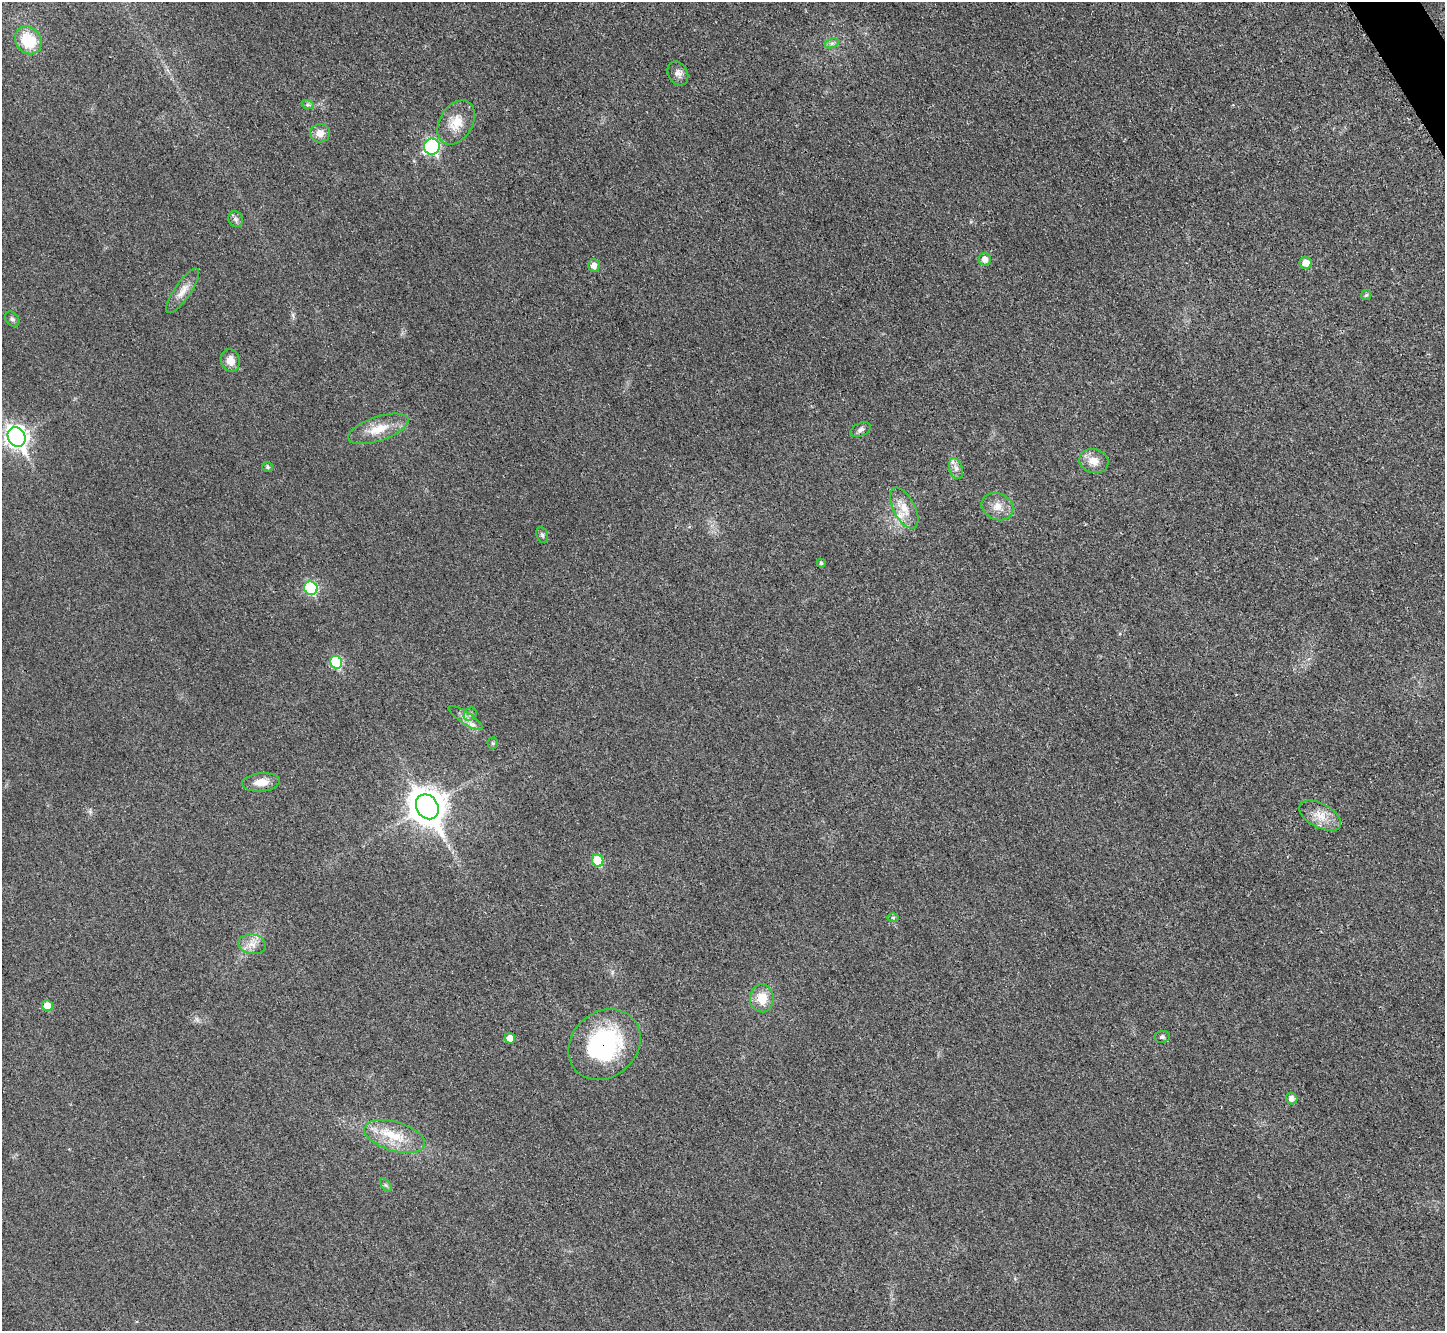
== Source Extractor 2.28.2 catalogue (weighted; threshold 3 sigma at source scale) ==
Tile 10 of 4 x 4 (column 2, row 3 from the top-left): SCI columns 1462-2904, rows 1635-2963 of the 5798 x 5788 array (HDU 1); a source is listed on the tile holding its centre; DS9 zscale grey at full resolution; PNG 1447 x 1333 px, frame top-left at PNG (2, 2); each listed source drawn as its Kron ellipse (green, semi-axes under 4 px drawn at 4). Shown black and unused: <1% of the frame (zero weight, under 3 of 4 exposures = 1% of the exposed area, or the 3 px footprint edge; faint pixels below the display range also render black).
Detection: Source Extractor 2.28.2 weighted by HDU 2 'WHT'; one run over the whole footprint, this tile lists its part. Background 0.0298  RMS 0.0057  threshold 0.0259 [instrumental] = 3 sigma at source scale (4.5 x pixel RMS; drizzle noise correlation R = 1.50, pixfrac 1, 0.05/0.05 arcsec/px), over >= 5 px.
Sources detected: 45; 1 inside a brighter listed object's ellipse — not listed separately; the other 44 listed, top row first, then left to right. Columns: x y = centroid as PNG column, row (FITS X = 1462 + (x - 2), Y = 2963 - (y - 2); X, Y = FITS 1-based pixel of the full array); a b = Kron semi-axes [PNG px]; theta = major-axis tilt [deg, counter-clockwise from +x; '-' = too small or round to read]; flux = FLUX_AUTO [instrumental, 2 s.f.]
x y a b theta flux
28 40 15 12 -50 20
832 43 7 4 19 1.5
678 73 13 9 -60 3.4
308 105 6 4 -17 0.99
456 122 24 16 58 12
320 133 10 9 - 5.2
432 147 8 8 - 85
236 219 8 7 - 1.7
985 259 6 6 - 4.2
1306 263 6 6 - 7.2
594 265 6 6 - 3.8
183 291 26 8 55 6.2
1366 295 5 4 - 0.87
12 319 8 6 -51 1.6
230 360 11 9 -72 5.5
378 429 31 12 19 12
861 430 11 6 26 2.1
17 437 10 8 -58 330
1094 461 15 11 -14 6.5
268 467 5 4 - 1
956 468 11 6 -72 2.8
997 507 16 13 -23 6.7
904 508 22 11 -63 8.9
542 535 8 5 -70 1.3
821 563 4 4 - 0.82
311 588 7 6 - 53
336 662 6 6 - 37
470 714 7 5 47 1.3
466 718 20 6 -32 3.8
493 743 5 5 - 0.86
261 782 19 9 5 6.7
427 807 13 10 -57 1200
1320 816 23 12 -28 9
598 861 6 5 - 20
893 917 6 4 0 0.78
252 944 14 10 -9 5.2
762 998 14 12 -87 11
47 1006 5 5 - 9.2
1162 1037 8 6 4 1.3
510 1038 5 5 - 4.7
604 1045 39 32 41 72
1292 1099 6 5 - 3.1
395 1136 31 14 -17 17
386 1185 7 4 -53 1
Overlapping masked pixels (flux is a lower limit): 1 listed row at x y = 604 1045